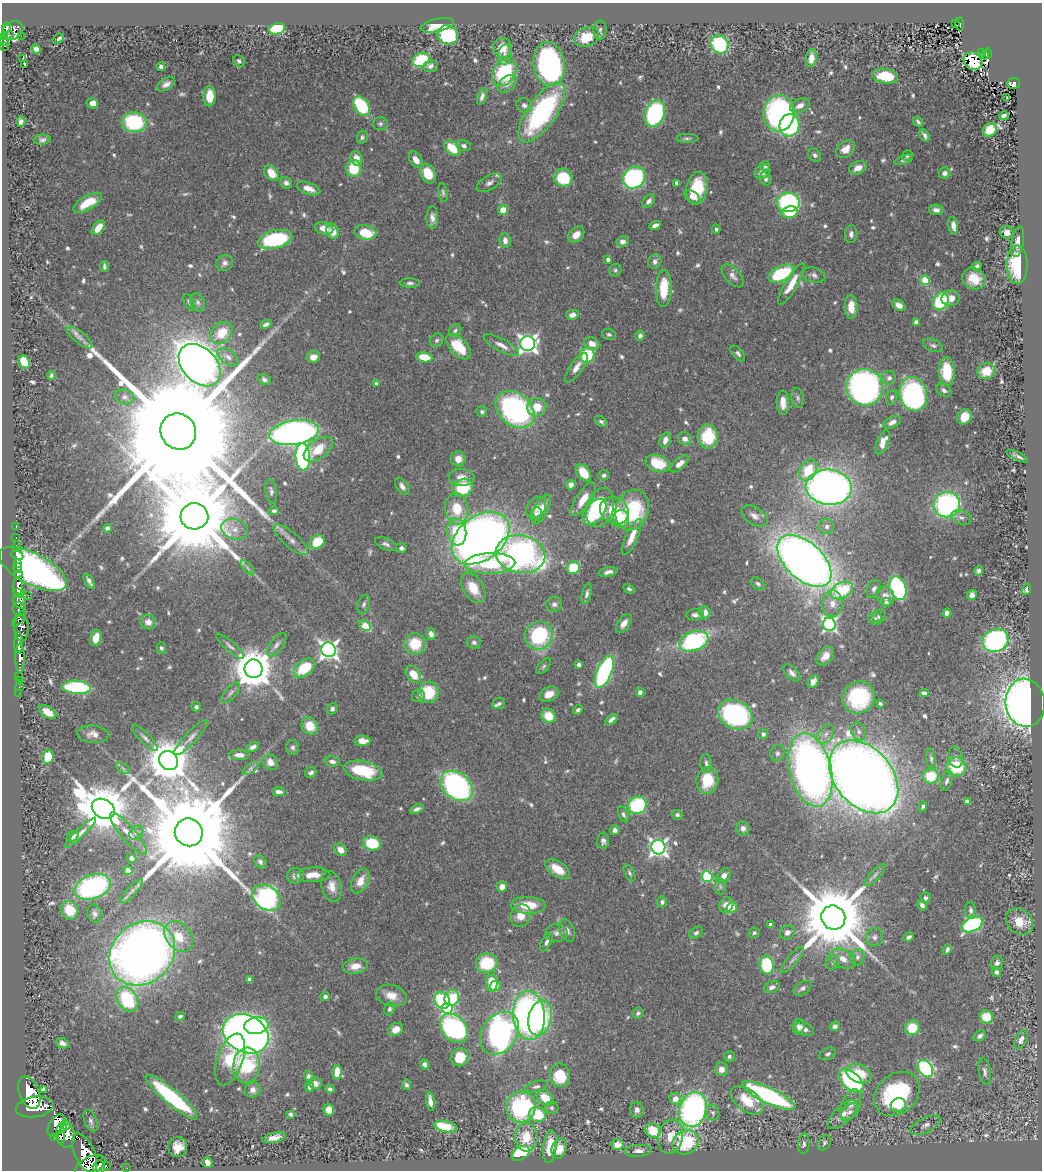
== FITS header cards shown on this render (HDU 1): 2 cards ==
NAXIS1  =                 1040
NAXIS2  =                 1168

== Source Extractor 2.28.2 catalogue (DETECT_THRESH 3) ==
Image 1040 x 1168 px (HDU 1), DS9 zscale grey, 1 PNG px = 1 image px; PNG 1044 x 1172 px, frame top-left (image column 1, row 1168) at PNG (2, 3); each listed source drawn as its Kron ellipse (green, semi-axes under 4 px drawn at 4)
Background 0.743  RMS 0.025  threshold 0.0755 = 3 sigma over >= 5 px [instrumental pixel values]
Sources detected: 678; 1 with non-positive FLUX_AUTO (blend fragments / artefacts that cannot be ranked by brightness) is neither listed nor drawn; of the other 677, the 500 brightest by FLUX_AUTO listed and drawn (177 fainter detections omitted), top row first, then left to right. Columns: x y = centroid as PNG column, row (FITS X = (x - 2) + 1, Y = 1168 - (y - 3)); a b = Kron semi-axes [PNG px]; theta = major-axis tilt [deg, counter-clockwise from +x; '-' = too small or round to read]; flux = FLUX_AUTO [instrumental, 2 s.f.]
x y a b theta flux
955 24 3 2 - 8.3
960 24 6 4 -88 47
437 25 17 6 12 35
6 27 5 3 - 160
277 29 8 5 12 85
13 30 11 8 29 570
600 30 9 6 86 5.1
9 35 5 3 - 56
448 35 10 9 - 180
21 36 2 2 - 6.8
5 37 4 3 - 93
587 37 13 9 23 48
58 39 6 3 36 5.3
4 42 4 4 - 54
719 44 9 8 - 180
4 47 3 2 - 7
502 48 10 9 - 26
36 49 5 4 - 13
982 53 3 2 - 5.7
988 53 4 4 - 41
505 55 10 7 80 8.6
985 55 4 2 - 7
22 58 3 2 - 1400
811 58 9 5 82 16
421 60 9 6 20 110
239 61 6 5 - 4.7
973 61 10 8 -35 110
24 64 4 3 - 170
549 64 22 16 -82 410
430 66 7 6 - 5.8
161 67 4 4 - 8.1
504 72 15 11 56 130
885 76 13 7 -7 58
1014 83 6 5 - 57
166 84 10 5 33 8.3
507 84 10 7 36 11
210 96 10 6 89 25
482 96 9 4 70 6.6
1007 97 3 2 - 4.1
92 103 6 5 - 12
524 105 8 7 - 5.7
362 106 11 7 -56 96
800 106 10 6 27 13
542 112 35 14 55 310
655 113 14 9 70 250
779 113 18 15 84 400
1004 116 5 4 - 5.3
21 121 5 4 - 7.1
134 122 12 10 -4 190
918 122 6 3 -54 3.8
380 124 7 6 - 4.5
789 125 11 10 - 200
990 130 7 6 - 41
925 135 7 4 -62 5.3
362 137 6 5 - 4
687 138 11 4 0 4.4
42 140 8 5 6 5.8
464 146 7 5 -14 5.8
452 148 9 6 -43 44
845 149 10 7 38 22
815 155 7 6 - 4.8
907 156 6 5 - 4
356 158 7 6 - 18
416 160 9 6 -57 15
904 160 9 4 20 4.3
765 166 5 5 - 3.9
858 168 9 6 25 16
354 169 8 7 - 53
762 172 8 6 33 10
271 173 9 6 -54 27
945 173 6 5 - 5.9
428 174 10 7 -65 42
563 178 9 8 - 86
634 178 12 10 38 310
765 179 7 5 -74 6
286 183 6 5 - 5.6
489 183 14 7 29 8.5
677 183 4 4 - 7
308 188 12 5 -20 18
697 188 16 10 80 66
443 192 9 4 -80 3.8
692 197 9 5 -33 9.2
648 201 7 5 48 7.6
788 202 11 9 3 200
87 203 16 7 30 43
503 210 5 5 - 19
936 210 7 5 -3 6.9
790 212 8 5 13 62
432 218 11 6 -90 9.4
655 225 6 4 24 8.3
953 226 9 4 -81 12
98 228 8 5 50 28
324 228 9 6 -13 19
716 229 5 4 - 3.6
333 231 8 6 -69 21
365 232 11 7 -12 51
1006 232 7 6 - 10
851 234 9 6 85 6.6
576 235 9 6 43 19
275 239 17 9 14 140
505 240 7 5 -82 9.3
622 241 6 5 - 9.7
1018 242 15 6 81 13
608 260 4 4 - 6.8
655 262 7 6 - 6.6
224 263 9 7 35 7.3
1017 265 19 10 -90 130
104 266 5 3 - 3.8
977 266 5 4 - 5.2
615 270 6 6 - 3.7
781 274 14 7 27 120
814 275 12 7 -15 7.1
733 276 14 7 -48 9.5
974 279 12 10 -29 34
925 280 5 4 - 88
410 283 10 4 -2 5.1
791 284 24 6 59 31
664 288 18 8 88 53
951 298 9 7 13 17
941 301 9 7 58 100
189 302 9 5 -62 4.7
198 302 9 7 -69 5.7
899 305 7 5 -34 11
851 307 12 6 -87 24
572 315 6 5 - 11
916 322 4 4 - 11
266 324 6 4 24 4.8
455 330 7 5 44 3.8
222 333 12 9 44 40
609 334 7 5 -16 4
640 336 5 5 - 5
80 337 15 6 -39 8.7
437 340 7 6 - 4.5
528 344 7 7 - 840
592 344 8 6 -24 16
501 345 20 6 -29 14
933 345 10 6 -22 5.6
458 346 16 8 -46 56
738 353 9 5 -49 5.1
587 355 8 7 - 89
228 357 12 7 -36 9.4
313 357 7 6 - 14
425 357 8 5 -8 45
24 362 7 5 -59 35
200 365 24 17 -46 4500
576 368 17 6 55 13
947 371 14 8 -87 77
986 371 9 8 - 40
51 375 4 3 - 3.7
889 378 7 7 - 7.5
264 379 7 5 -28 5.1
376 384 4 4 - 4.7
865 387 18 18 - 710
944 390 8 5 -32 6.1
913 394 17 13 -76 410
125 397 10 7 -16 7.4
892 397 7 5 74 4.8
798 398 10 6 -78 5.2
783 403 12 6 -87 18
537 407 10 9 - 32
515 410 22 16 -41 400
482 412 5 5 - 3.6
964 417 8 7 - 26
601 422 7 4 -38 4
892 422 9 5 26 11
178 432 18 17 - 130000
294 432 25 12 9 780
708 436 12 10 -89 87
685 439 7 6 - 9.6
665 440 8 5 73 13
883 442 13 6 68 21
318 449 16 9 35 44
1017 456 12 3 -25 6.1
303 457 13 7 -85 370
458 459 7 7 - 13
657 464 12 8 -21 59
679 464 11 5 42 12
808 470 11 8 59 57
583 473 10 6 -52 38
604 475 5 5 - 5.5
462 477 13 8 -1 18
571 485 5 4 - 10
402 486 10 5 -57 7.8
829 487 23 17 -5 1200
463 488 11 8 32 71
271 491 12 5 -82 5.8
583 499 19 7 56 27
947 505 13 12 - 330
600 507 20 13 72 140
536 508 12 8 48 11
457 509 16 11 -83 46
541 510 16 7 65 20
632 510 21 16 70 140
274 511 5 4 - 4
614 511 15 13 -40 66
594 512 15 9 49 84
536 514 6 5 - 4.9
194 516 14 13 - 43000
754 516 14 8 -32 13
961 517 10 7 -23 7.4
621 519 9 8 - 34
16 527 2 2 - 8.2
827 527 7 7 - 6.6
107 528 4 4 - 5.7
235 529 14 10 -18 18
457 532 13 9 -84 57
16 537 3 2 - 13
632 537 19 6 66 24
481 538 32 22 38 1700
291 540 22 7 -40 14
317 542 8 6 38 51
386 544 11 5 -24 6
17 546 5 3 - 110
401 548 5 5 - 4.8
520 554 25 19 -10 600
17 555 6 4 -26 280
804 561 32 18 -42 2000
17 563 3 2 - 650
490 563 25 10 2 120
18 568 5 3 - 770
247 568 9 4 -51 3.9
573 568 6 6 - 61
33 569 37 15 -27 1700
978 571 5 4 - 6.5
608 572 9 4 13 7.6
18 574 4 3 - 370
89 581 8 3 -61 6.2
758 584 8 5 -38 4
18 588 10 5 -87 1800
473 588 17 10 -58 36
898 588 12 8 -70 240
629 589 6 4 -26 3.6
874 589 9 6 64 6.4
1026 589 6 4 75 5.5
842 590 12 7 28 96
18 592 4 3 - 580
587 594 10 4 76 6.2
28 595 2 2 - 4.8
972 595 5 5 - 8.1
885 596 10 8 -56 13
20 601 8 6 -60 660
886 602 4 4 - 6.1
364 604 10 6 73 4.9
554 604 8 7 - 6
832 604 13 10 86 17
19 609 6 6 - 380
705 612 6 5 - 15
947 613 4 4 - 6.9
695 615 9 5 -2 6.6
879 616 7 6 - 6.1
19 618 10 4 51 360
875 618 7 6 - 4.7
148 622 8 7 - 12
624 624 11 6 55 12
829 624 6 6 - 400
365 626 6 4 -36 59
21 628 13 7 -87 580
431 634 6 5 - 8.3
539 635 14 13 - 150
96 638 8 5 77 22
995 640 13 11 24 330
694 641 15 9 18 250
474 642 7 6 - 4.8
19 643 11 4 89 920
415 644 10 10 - 57
277 645 14 6 53 7.6
230 646 18 5 -42 6.8
161 648 5 5 - 4.3
329 650 7 7 - 840
825 656 10 7 48 15
20 658 14 4 -89 900
578 665 4 3 - 4.9
544 666 9 5 48 3.9
304 668 12 7 37 75
253 669 9 9 - 5700
604 672 17 7 68 300
792 673 10 6 -45 7.4
413 674 9 6 -51 31
19 676 2 2 - 5.3
19 680 3 3 - 23
813 682 7 5 62 8.5
19 687 4 2 - 14
77 687 14 6 -4 180
428 692 11 10 - 71
640 692 4 4 - 12
19 693 2 2 - 5.7
231 693 12 5 49 6.4
924 693 4 4 - 7
549 694 10 7 26 19
418 696 6 6 - 4.3
859 698 17 15 44 140
499 703 6 5 - 3.7
880 703 4 3 - 3.6
1025 703 24 19 -84 1400
196 707 5 4 - 3.8
332 709 6 5 - 4.1
578 710 5 4 - 4.8
48 712 10 5 -32 20
735 714 18 14 -28 330
548 716 7 6 - 35
612 719 7 4 37 7.4
310 726 9 8 - 32
859 732 9 7 -65 8
93 734 16 8 -4 14
763 734 5 5 - 5.3
826 734 10 7 53 9.2
191 737 23 6 47 12
145 738 17 5 -46 7.7
362 741 8 5 1 14
253 747 7 4 26 7.1
293 747 7 6 - 5.1
777 753 8 7 - 5.9
239 755 9 5 -2 11
48 757 7 5 79 42
956 757 10 7 -78 7.1
931 759 10 4 -82 4.7
169 761 10 9 - 6700
332 761 8 5 -11 7.1
270 762 8 7 - 17
706 763 9 5 -84 5
956 767 10 9 - 84
123 768 8 4 -37 3.8
251 768 9 4 36 4.5
810 770 38 21 -76 1000
363 771 20 9 -10 87
311 773 6 5 - 5.5
931 776 7 7 - 59
864 777 41 28 -49 3400
707 780 13 11 82 55
947 781 10 5 71 5.4
457 786 18 13 -39 400
278 792 6 4 -2 8.2
967 802 4 4 - 6
637 805 9 8 - 150
923 806 5 3 - 3.6
103 809 12 9 -30 10000
417 809 7 4 23 5.9
623 814 8 5 -66 4.7
677 815 5 5 - 4.3
743 828 7 6 - 7.7
615 830 5 5 - 6.6
189 832 14 13 - 61000
80 833 21 4 44 9.3
128 833 27 7 -49 21
136 833 8 6 41 5.4
73 836 6 5 - 7.2
603 841 8 6 89 7
372 843 9 7 -16 76
658 847 7 7 - 710
340 850 7 5 -40 15
131 858 5 4 - 7
260 862 7 5 -47 5.4
558 869 14 7 -34 32
128 871 4 4 - 32
629 873 9 5 -64 3.9
313 875 17 7 2 22
875 875 14 5 47 5.7
295 876 8 7 - 11
724 876 8 6 52 12
707 877 5 5 - 160
360 881 13 8 63 21
332 886 16 10 -75 19
720 886 8 5 90 4.1
93 887 19 12 20 280
502 887 5 5 - 11
131 891 15 5 48 7.9
267 898 15 11 -33 500
925 898 5 5 - 4.1
662 902 5 5 - 5.4
528 905 17 8 -2 45
726 905 8 6 55 12
922 905 5 4 - 6.1
732 908 5 5 - 63
70 910 9 8 - 45
971 910 8 5 -83 6.2
95 914 9 7 -68 6.8
521 916 11 10 - 24
833 918 12 11 - 21000
1019 922 15 12 -44 33
972 924 11 7 28 230
770 925 4 4 - 8.9
567 930 11 7 -68 11
787 932 8 7 - 9.2
557 933 11 9 4 9.7
696 933 7 5 34 4.8
754 933 5 5 - 3.9
179 937 17 12 -52 39
874 937 9 8 - 8.6
909 937 5 4 - 5.4
547 942 10 5 61 6
947 949 5 4 - 4.7
142 953 35 30 41 1700
857 957 8 7 - 6.6
843 959 14 9 -26 18
793 960 16 5 50 7.8
833 962 7 6 - 5.4
487 963 10 9 - 90
997 963 7 6 - 6.9
767 965 9 7 -79 110
355 966 12 7 8 19
996 972 5 4 - 5.1
249 979 4 4 - 5.6
492 983 8 6 87 51
495 986 5 5 - 41
772 987 8 5 21 7.9
802 988 10 6 33 6.5
391 996 15 10 -16 22
325 997 4 4 - 7.3
452 998 8 7 - 69
127 999 13 9 -57 130
442 1000 9 7 -55 120
447 1008 5 5 - 210
389 1009 7 5 72 4.4
638 1013 6 5 - 4.4
529 1015 24 16 -87 510
180 1016 5 4 - 3.6
986 1017 7 6 - 42
540 1018 18 11 75 180
256 1026 12 8 9 160
835 1026 5 4 - 6.6
799 1027 8 5 85 5.6
454 1028 16 12 -49 350
912 1028 7 7 - 41
396 1029 8 6 28 17
804 1029 10 6 -29 9.7
499 1033 23 17 54 690
246 1034 24 18 -27 1600
980 1036 6 4 35 6.5
1021 1039 10 6 65 10
62 1043 6 5 - 7.4
828 1054 8 6 25 5.1
729 1056 5 5 - 4.5
460 1057 9 8 - 43
230 1059 27 12 71 79
424 1064 5 4 - 5.7
246 1065 18 13 83 130
721 1069 7 6 - 12
925 1069 9 7 -54 280
985 1071 14 5 -81 6.9
337 1072 7 4 86 24
859 1074 13 9 -21 48
560 1075 11 10 - 56
309 1076 5 4 - 5.9
851 1081 15 8 -41 290
315 1083 6 6 - 10
406 1085 5 4 - 4.6
309 1087 5 4 - 4.8
536 1087 11 5 16 5.1
43 1089 4 4 - 5.6
330 1089 5 4 - 3.6
253 1090 8 7 - 10
29 1093 17 10 -68 3000
897 1094 25 19 42 230
769 1096 29 8 -25 350
172 1097 33 7 -40 170
545 1098 9 6 -43 35
675 1099 6 5 - 19
747 1100 19 11 -37 57
430 1101 9 4 -81 11
851 1104 16 9 68 15
898 1105 8 6 14 16
35 1107 19 10 10 3300
521 1107 15 15 - 220
552 1108 7 6 - 3.7
329 1110 6 5 - 18
637 1110 8 6 -78 7.9
693 1110 18 13 74 520
850 1112 11 7 40 8.4
713 1113 8 6 -66 5.6
291 1114 4 3 - 4
538 1114 8 7 - 68
843 1114 19 8 43 21
91 1121 11 6 -69 5.6
66 1125 5 3 - 470
925 1125 16 7 26 9.9
56 1126 12 6 60 740
445 1126 11 5 -9 89
61 1128 6 4 48 370
653 1131 8 7 - 45
67 1136 12 8 89 770
55 1137 4 4 - 70
61 1137 6 4 88 76
526 1137 14 11 -89 44
671 1137 17 12 77 31
274 1138 12 5 13 14
686 1142 14 11 28 110
824 1143 8 5 61 4.1
617 1144 6 5 - 20
804 1144 10 5 85 6.4
550 1146 16 6 83 35
178 1147 10 9 - 21
559 1149 10 7 73 25
638 1151 14 6 3 9.1
85 1153 21 10 -66 1200
521 1153 10 6 31 130
207 1162 5 5 - 13
90 1166 16 9 26 1200
106 1166 3 2 - 9.8
99 1167 7 5 73 240
127 1168 2 2 - 4.7
At the frame edge (FLAGS 8, measured only in part): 1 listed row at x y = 90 1166
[177 fainter detections neither listed nor drawn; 1 non-positive-flux detection neither listed nor drawn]